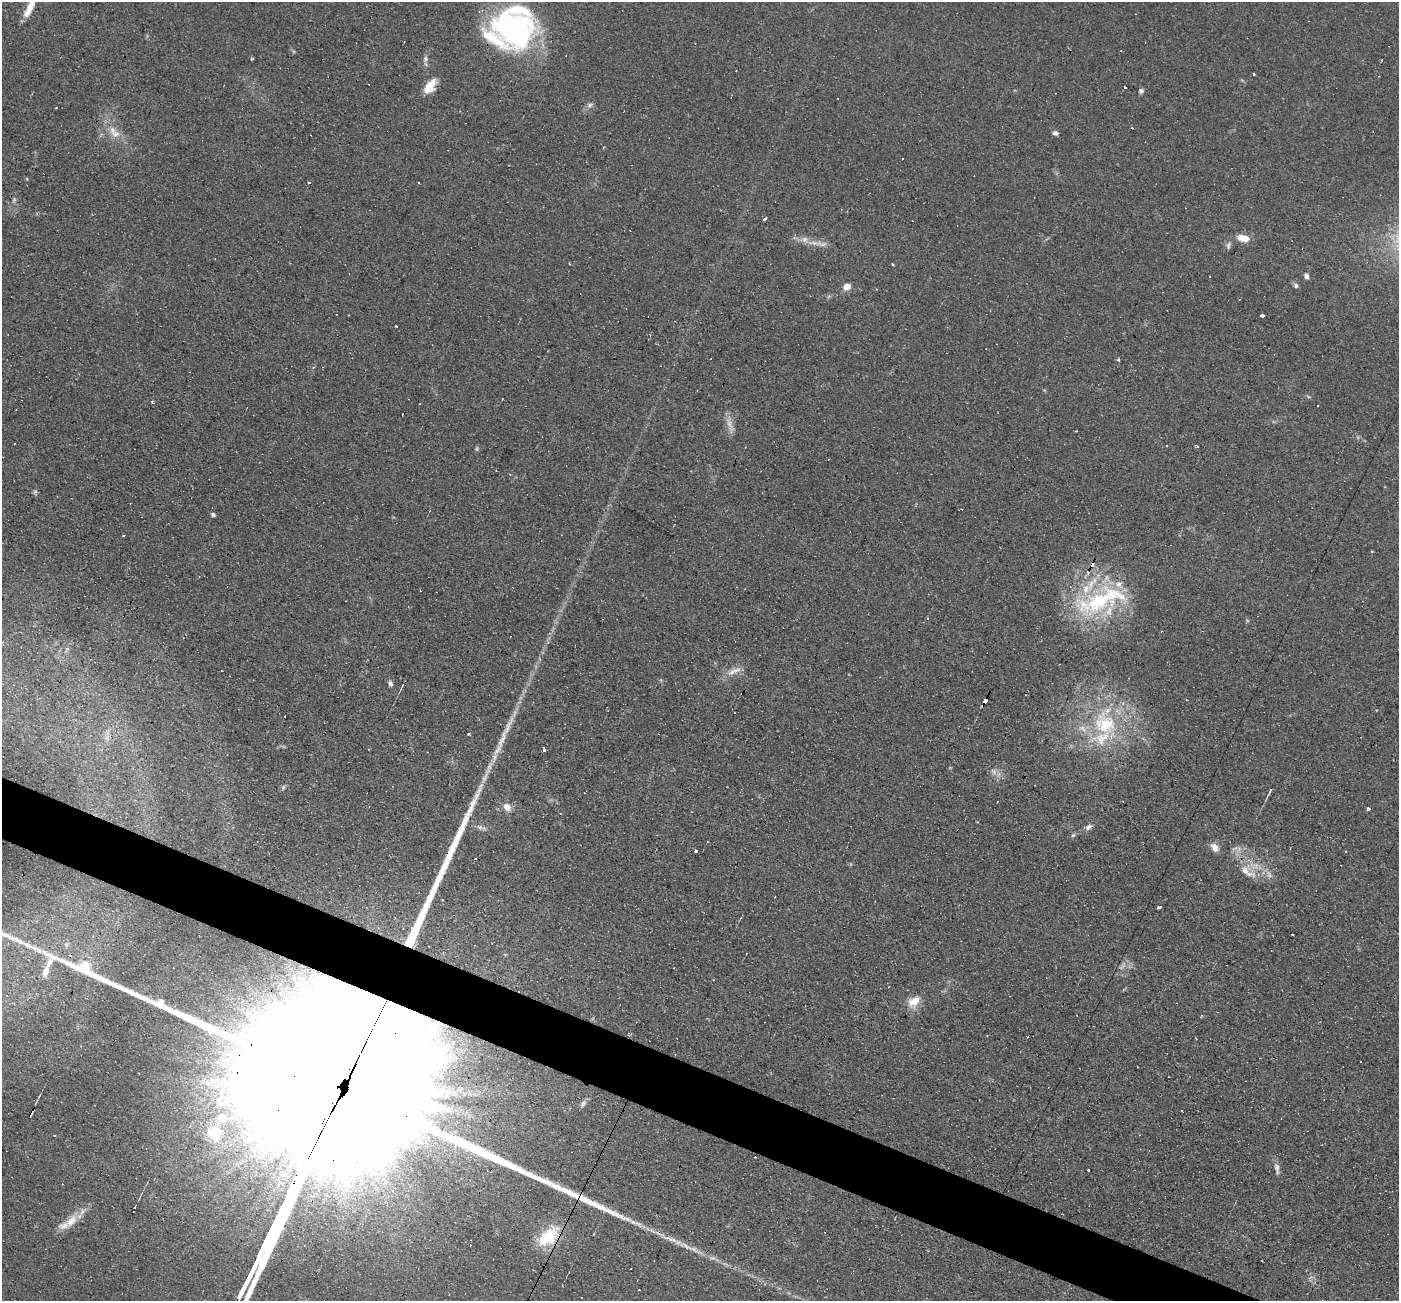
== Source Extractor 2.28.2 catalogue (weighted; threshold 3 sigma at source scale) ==
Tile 6 of 4 x 4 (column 2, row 2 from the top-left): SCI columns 1399-2795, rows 2869-4167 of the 5590 x 5602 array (HDU 1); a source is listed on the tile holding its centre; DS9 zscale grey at full resolution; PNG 1401 x 1303 px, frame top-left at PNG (2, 2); no overlay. Shown black and unused: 4% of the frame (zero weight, under 2 of 3 exposures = <1% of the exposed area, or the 3 px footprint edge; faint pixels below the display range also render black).
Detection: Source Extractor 2.28.2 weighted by HDU 2 'WHT'; one run over the whole footprint, this tile lists its part. Background 0.0814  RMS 0.0088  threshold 0.0394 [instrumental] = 3 sigma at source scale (4.5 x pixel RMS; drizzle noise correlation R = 1.50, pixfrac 1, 0.05/0.05 arcsec/px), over >= 5 px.
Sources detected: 113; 2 too faint to see at this stretch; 17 cosmic-ray / hot-pixel residue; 2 long thin detections or spike segments (spike, bleed or trail) — not listed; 13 inside a brighter listed object's ellipse — not listed separately; the other 79 listed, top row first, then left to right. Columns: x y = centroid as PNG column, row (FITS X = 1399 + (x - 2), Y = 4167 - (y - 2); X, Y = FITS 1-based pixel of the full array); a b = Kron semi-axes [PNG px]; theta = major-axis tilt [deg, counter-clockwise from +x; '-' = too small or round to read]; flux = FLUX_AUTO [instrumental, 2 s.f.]
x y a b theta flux
31 6 19 9 59 12
514 30 38 28 -25 240
253 59 3 2 - 1.1
425 59 8 7 - 3.2
1254 74 3 2 - 1.6
430 86 18 9 54 16
1125 87 3 3 - 13
1141 91 6 5 - 2.3
590 105 8 6 3 2.7
1132 128 3 2 - 1.4
1055 133 6 5 - 2.7
115 134 14 9 10 7.8
902 159 2 2 - 0.68
508 165 3 2 - 1
309 182 3 3 - 3
14 200 7 4 73 1.6
764 218 3 3 - 9.2
1243 238 13 8 -15 11
815 243 22 6 -5 8.7
1228 245 11 6 77 2.8
569 264 3 2 - 0.87
893 264 3 3 - 1.9
1306 276 7 5 -69 3.2
1296 285 8 6 -49 2.1
847 287 9 7 32 6.5
1262 315 4 3 - 15
396 326 3 3 - 1.9
1119 359 3 3 - 3
313 367 4 3 - 0.88
1318 406 3 2 - 0.57
16 409 3 2 - 0.62
1076 431 3 2 - 0.76
477 449 7 4 89 1.3
35 492 7 5 42 1.6
213 514 5 5 - 1.7
123 535 3 3 - 1.3
1372 551 5 3 - 0.64
1092 564 6 3 65 36
1100 601 79 28 21 100
928 618 3 3 - 0.94
67 649 6 5 - 1.6
732 672 13 8 27 7.4
390 684 8 6 -69 2.6
403 685 3 2 - 0.75
985 700 6 3 69 27
285 716 3 2 - 0.63
1105 724 39 32 -44 79
107 733 7 5 90 2.9
469 734 3 3 - 1.7
502 739 37 8 69 17
544 750 4 3 - 63
994 771 10 7 -52 4.1
283 787 6 5 - 1.5
1270 791 11 3 62 2.3
507 807 9 8 - 7.4
1368 809 3 3 - 12
1088 827 10 6 36 3.4
1073 835 7 4 44 1.4
1215 847 12 8 -54 5.9
696 851 3 3 - 2.5
1249 874 23 7 -9 9.4
1158 907 4 3 - 4.9
5 934 26 7 -24 12
1292 934 3 3 - 2.7
889 987 3 2 - 0.84
914 1001 15 11 38 13
629 1035 3 3 - 1.4
228 1083 14 9 57 12
216 1085 12 7 22 7.4
220 1102 18 10 -14 11
583 1104 10 6 53 2.9
332 1109 250 38 63 360000
214 1133 22 17 -70 21
1277 1167 13 7 -75 4.1
1088 1170 3 2 - 0.91
71 1221 24 11 47 15
653 1231 11 4 -33 3.1
548 1236 36 20 41 36
686 1246 26 7 -26 11
Overlapping masked pixels (flux is a lower limit): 5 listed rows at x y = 1092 564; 985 700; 629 1035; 332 1109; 548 1236
Isophote crosses this tile's border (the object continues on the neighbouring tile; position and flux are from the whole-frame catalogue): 3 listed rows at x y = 31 6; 5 934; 332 1109